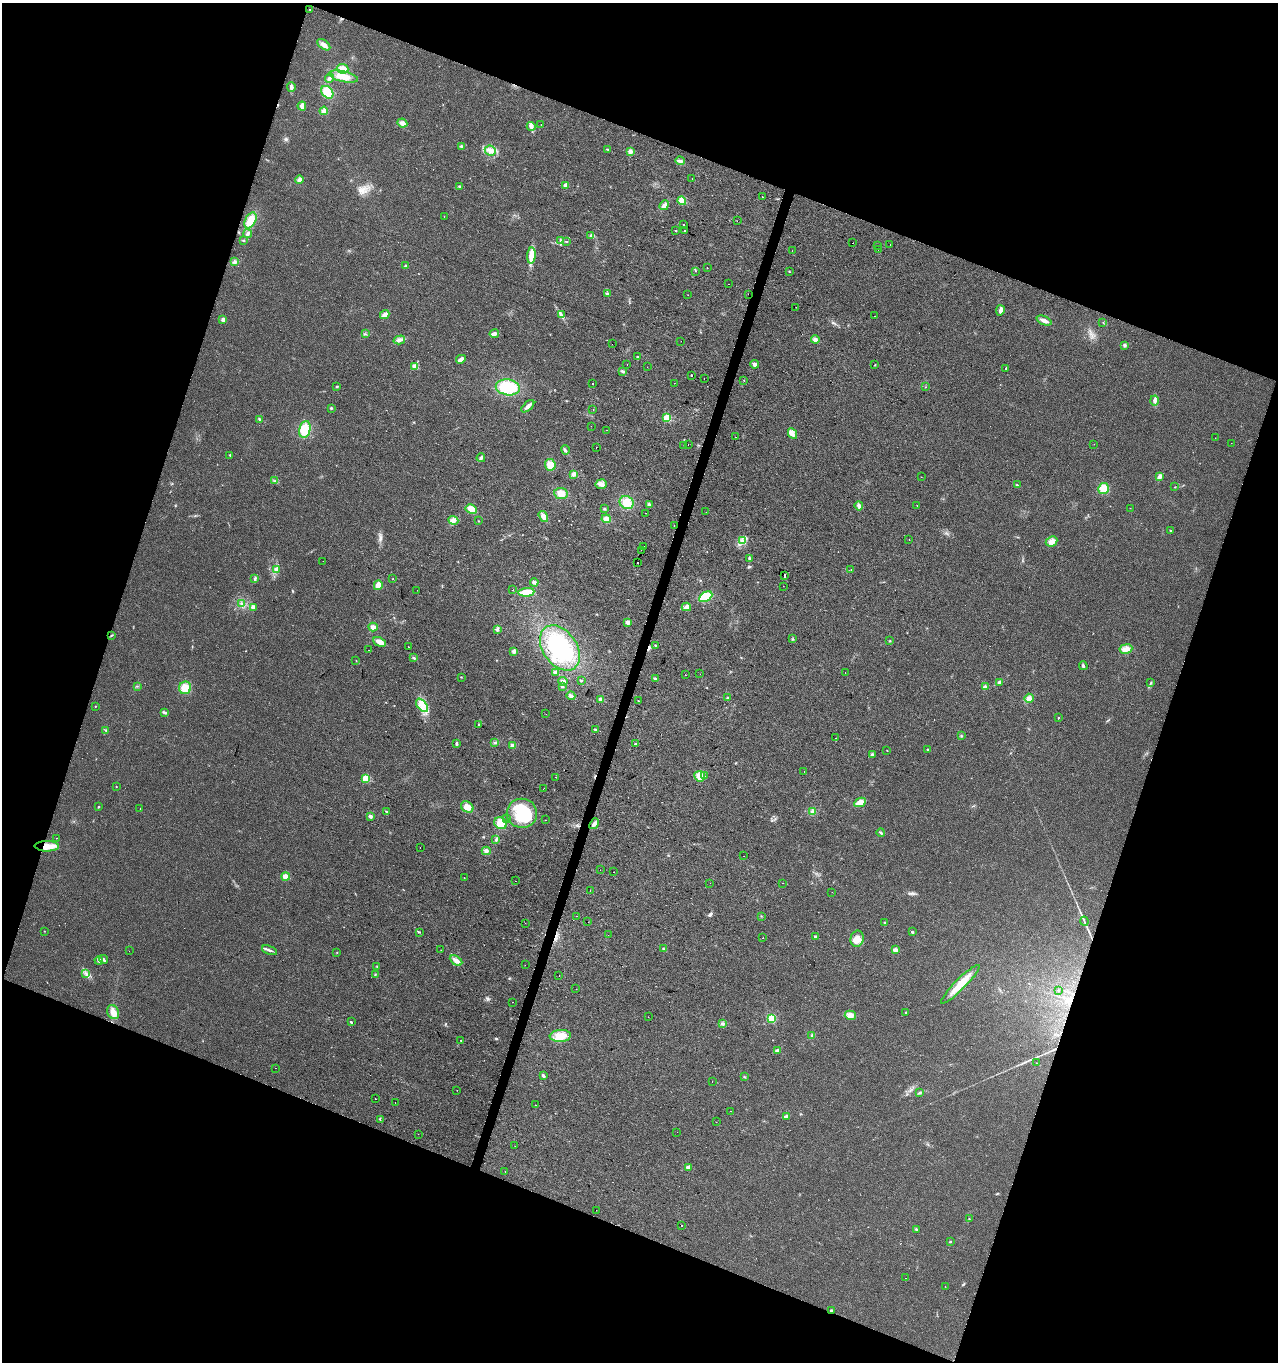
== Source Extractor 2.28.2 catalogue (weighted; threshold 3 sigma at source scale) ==
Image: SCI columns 279-5382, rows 1-5439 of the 5596 x 5447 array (HDU 1 of 3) = the unmasked area's bounding box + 8 px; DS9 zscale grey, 4 x 4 block average (1 PNG px = mean of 4 x 4 image px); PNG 1280 x 1364 px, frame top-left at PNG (2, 3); each listed source drawn as its Kron ellipse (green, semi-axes under 4 px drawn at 4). Shown black and unused: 40% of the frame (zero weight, under 2 of 3 exposures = <1% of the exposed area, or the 3 px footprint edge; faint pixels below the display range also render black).
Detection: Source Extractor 2.28.2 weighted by HDU 2 'WHT'. Background 0.0179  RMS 0.0078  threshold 0.0351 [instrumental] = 3 sigma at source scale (4.5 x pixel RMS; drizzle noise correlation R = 1.50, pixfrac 1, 0.0396/0.0396 arcsec/px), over >= 5 px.
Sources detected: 334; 1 too faint to see at this stretch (4 x 4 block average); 1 inside a brighter object's white glare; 22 cosmic-ray / hot-pixel residue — neither listed nor drawn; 2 coinciding with a brighter row at this scale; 2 inside a brighter listed object's ellipse — not listed separately; the other 306 listed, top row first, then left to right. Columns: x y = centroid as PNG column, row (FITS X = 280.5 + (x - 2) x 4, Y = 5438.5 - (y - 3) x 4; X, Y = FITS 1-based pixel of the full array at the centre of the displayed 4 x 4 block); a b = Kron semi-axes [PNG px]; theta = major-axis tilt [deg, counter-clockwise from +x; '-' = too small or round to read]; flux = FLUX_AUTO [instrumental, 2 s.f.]
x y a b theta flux
310 10 2 2 - 2.3
324 45 7 3 -37 25
342 69 6 5 - 38
343 77 15 5 -12 62
329 78 5 3 - 12
291 87 5 3 - 19
327 92 7 5 -50 74
302 106 4 3 - 23
324 111 4 3 - 19
402 123 5 3 - 24
541 125 2 2 - 2.4
531 126 4 2 - 8.1
461 146 3 2 - 5.4
607 149 3 2 - 3.3
490 151 6 4 -24 21
630 151 4 4 - 17
680 161 5 3 - 11
692 178 2 2 - 26
299 179 4 4 - 14
566 185 2 2 - 52
459 186 2 2 - 3.8
762 197 2 2 - 1
682 201 4 4 - 53
664 205 5 4 - 18
444 216 2 2 - 8.1
250 220 8 5 62 63
737 221 2 2 - 0.78
683 225 2 2 - 450
676 231 2 2 - 3.4
684 231 2 2 - 1200
248 234 4 3 - 13
591 235 3 2 - 6.1
243 240 2 2 - 2.6
561 241 2 2 - 2.7
566 241 3 2 - 4.5
853 243 2 2 - 7.4
890 244 2 2 - 1.7
878 246 2 2 - 4
878 249 2 2 - 3.2
792 251 2 2 - 1.8
531 255 8 4 85 77
234 262 4 3 - 10
406 266 3 2 - 5.3
707 268 2 2 - 2.3
696 271 2 2 - 1.3
789 271 2 2 - 2.6
729 284 2 2 - 3.5
607 294 3 3 - 6.3
748 294 2 2 - 1.2
688 295 2 2 - 1.1
796 307 2 2 - 0.78
1000 310 5 3 - 15
385 315 5 4 - 23
561 315 2 2 - 3.3
874 316 2 2 - 0.76
223 319 2 2 - 48
1044 321 8 3 -23 24
1103 322 2 2 - 0.98
365 334 2 2 - 2.1
494 334 5 2 - 25
399 340 6 4 16 19
815 340 4 4 - 13
681 341 2 2 - 0.63
612 344 2 2 - 8.9
1125 345 3 3 - 8.8
638 357 2 2 - 5.5
461 359 5 3 - 23
627 364 2 2 - 2.2
755 364 4 4 - 13
875 365 3 2 - 2.7
415 367 2 2 - 82
647 367 2 2 - 2.2
1006 368 3 2 - 4.7
623 371 4 2 - 6.8
692 375 2 2 - 120
704 378 2 2 - 5.3
744 380 2 2 - 1.2
593 383 2 2 - 690
674 383 2 2 - 0.96
337 387 2 2 - 3.5
508 387 12 8 -9 170
926 387 2 2 - 1.4
1155 400 5 3 - 12
528 406 8 3 43 18
331 408 3 2 - 4.7
593 409 2 2 - 1.1
667 418 2 2 - 330
259 419 3 2 - 4.3
591 426 2 2 - 1
305 429 8 5 78 98
607 430 2 2 - 3.6
793 434 5 3 - 17
735 437 2 2 - 10
1215 438 2 2 - 0.79
1231 443 2 2 - 1.1
688 444 2 2 - 2.5
1094 444 2 2 - 1.5
684 446 2 2 - 1.2
596 447 2 2 - 21
565 450 5 2 - 6.7
230 455 2 2 - 7.6
481 458 4 3 - 9.7
550 465 6 5 - 44
574 474 4 4 - 12
921 477 2 2 - 0.98
1159 477 4 3 - 26
275 481 2 2 - 2.1
601 484 6 5 - 21
1017 485 3 2 - 4.2
1175 487 2 2 - 2.4
1104 489 5 5 - 49
561 494 6 5 - 34
627 502 7 6 - 66
649 505 4 3 - 8.7
917 505 2 2 - 1.7
859 506 4 3 - 13
1130 508 2 2 - 0.99
471 509 6 4 -28 40
604 509 2 2 - 4.1
706 512 2 2 - 1.2
646 513 2 2 - 2.9
543 517 6 4 -58 26
606 519 4 4 - 29
453 520 5 4 - 17
479 521 2 2 - 1.6
674 526 2 2 - 6.8
1170 530 2 2 - 5.2
909 540 2 2 - 1.5
742 541 3 2 - 6
1052 541 6 4 26 31
643 547 2 2 - 24
641 550 2 2 - 5.9
749 559 4 3 - 7.4
323 561 2 2 - 0.53
637 562 2 2 - 12
851 569 2 2 - 1.7
276 570 4 3 - 10
784 576 2 2 - 200
255 579 2 2 - 2.6
393 579 2 2 - 4.1
534 582 4 2 - 13
378 585 5 4 - 38
783 586 2 2 - 1.2
417 590 2 2 - 0.76
513 590 2 2 - 1
526 592 8 4 4 62
706 597 7 4 30 100
242 604 2 2 - 3.8
253 607 4 3 - 15
686 607 4 3 - 20
628 622 3 3 - 15
373 627 4 3 - 22
497 630 2 2 - 3.7
112 635 2 2 - 2.7
793 639 2 2 - 3.8
890 641 2 2 - 2.5
379 642 7 3 -23 37
655 645 2 2 - 2.4
408 647 2 2 - 1.5
560 648 25 17 -54 370
1126 649 6 4 8 24
369 650 2 2 - 4.1
514 651 4 3 - 14
414 658 3 2 - 5
356 660 2 2 - 1.2
1083 666 4 2 - 6.6
555 672 3 2 - 16
845 673 2 2 - 1
700 674 2 2 - 0.67
685 675 2 2 - 21
461 677 2 2 - 2.6
656 679 4 2 - 13
581 680 2 2 - 5.6
563 681 5 3 - 13
999 682 4 3 - 7.7
1151 683 3 2 - 3.2
137 686 2 2 - 2.6
562 687 3 2 - 6.2
985 687 4 2 - 7.1
185 688 6 6 - 65
571 696 4 3 - 12
728 698 3 2 - 4.8
1029 698 4 4 - 25
601 699 4 3 - 19
638 700 2 2 - 1.4
422 705 7 4 -52 32
95 706 2 2 - 4.3
165 712 4 2 - 12
546 714 2 2 - 0.67
1058 718 3 2 - 2.3
479 724 2 2 - 570
595 729 2 2 - 4.1
106 730 2 2 - 4
961 736 2 2 - 3.8
835 738 2 2 - 1.6
495 743 3 3 - 6.5
456 744 4 2 - 8
635 744 3 2 - 5.6
512 745 4 3 - 13
887 750 2 2 - 2.5
928 750 3 2 - 4.8
872 755 3 3 - 9.2
804 772 2 2 - 2
700 776 5 5 - 40
705 776 2 2 - 1.2
555 777 2 2 - 6.3
366 778 2 2 - 250
116 786 2 2 - 2
543 789 2 2 - 6.2
860 802 6 4 26 42
98 807 3 2 - 2.6
467 807 6 5 - 38
140 809 2 2 - 3.8
812 811 3 2 - 3.5
387 812 3 2 - 5.4
522 813 15 14 - 210
370 816 4 3 - 12
507 818 2 2 - 1.8
545 820 2 2 - 2.7
500 823 7 5 -28 56
594 824 6 3 53 20
881 833 4 2 - 5
57 838 2 2 - 2.4
496 839 4 2 - 4.9
47 846 12 5 -1 80
420 847 2 2 - 1.4
486 851 4 3 - 14
744 856 2 2 - 0.72
600 870 2 2 - 1.1
613 872 2 2 - 1.1
286 877 4 4 - 27
464 877 2 2 - 2.3
515 881 2 2 - 4.2
710 883 2 2 - 3.5
782 883 2 2 - 0.88
590 890 2 2 - 1.6
832 892 2 2 - 0.94
576 916 2 2 - 1
761 916 2 2 - 1.9
1084 921 4 2 - 5.8
588 922 2 2 - 6.4
525 923 2 2 - 1.1
885 923 2 2 - 2.4
44 931 2 2 - 2.3
420 932 2 2 - 2.6
912 932 2 2 - 14
608 935 2 2 - 2.3
815 936 3 3 - 5.4
763 938 2 2 - 11
857 939 8 6 77 34
663 949 3 2 - 4.6
269 950 8 2 -22 11
441 950 2 2 - 1.6
895 950 2 2 - 70
129 951 2 2 - 1.6
337 953 2 2 - 1.4
103 959 4 2 - 7.9
99 960 4 2 - 19
456 961 7 4 -31 24
525 965 2 2 - 16
377 967 2 2 - 2.5
86 974 3 2 - 6.6
375 975 2 2 - 2.5
559 976 2 2 - 3
960 984 26 5 45 92
576 989 2 2 - 0.71
1058 990 2 2 - 4.6
513 1002 2 2 - 6.6
113 1012 7 5 -64 33
906 1012 2 2 - 3.2
850 1015 5 4 - 27
648 1017 2 2 - 1.3
772 1018 2 2 - 350
351 1022 2 2 - 7.7
722 1024 3 3 - 7
560 1036 11 6 4 70
812 1036 4 2 - 5.9
461 1040 2 2 - 2.5
777 1050 4 3 - 7.7
1036 1063 2 2 - 1.8
275 1068 2 2 - 0.76
543 1075 4 2 - 8.9
744 1077 2 2 - 2.2
712 1082 2 2 - 2
457 1090 2 2 - 1.1
920 1092 3 2 - 6.2
375 1099 2 2 - 8.6
395 1102 2 2 - 8.7
536 1105 2 2 - 5
730 1111 2 2 - 1.1
786 1116 4 2 - 12
380 1120 2 2 - 1.5
716 1122 2 2 - 0.94
677 1132 2 2 - 3.5
418 1134 2 2 - 2.8
515 1146 2 2 - 0.77
688 1167 2 2 - 68
505 1172 2 2 - 2.3
596 1210 2 2 - 0.68
969 1219 2 2 - 2.2
681 1226 2 2 - 9.3
916 1229 3 2 - 4.6
950 1241 2 2 - 3
906 1278 2 2 - 2.6
945 1287 2 2 - 0.85
831 1310 3 2 - 5.6
Overlapping masked pixels (flux is a lower limit): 2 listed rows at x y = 47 846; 831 1310
Diffuse or blended objects may show on this block-average render without a row.